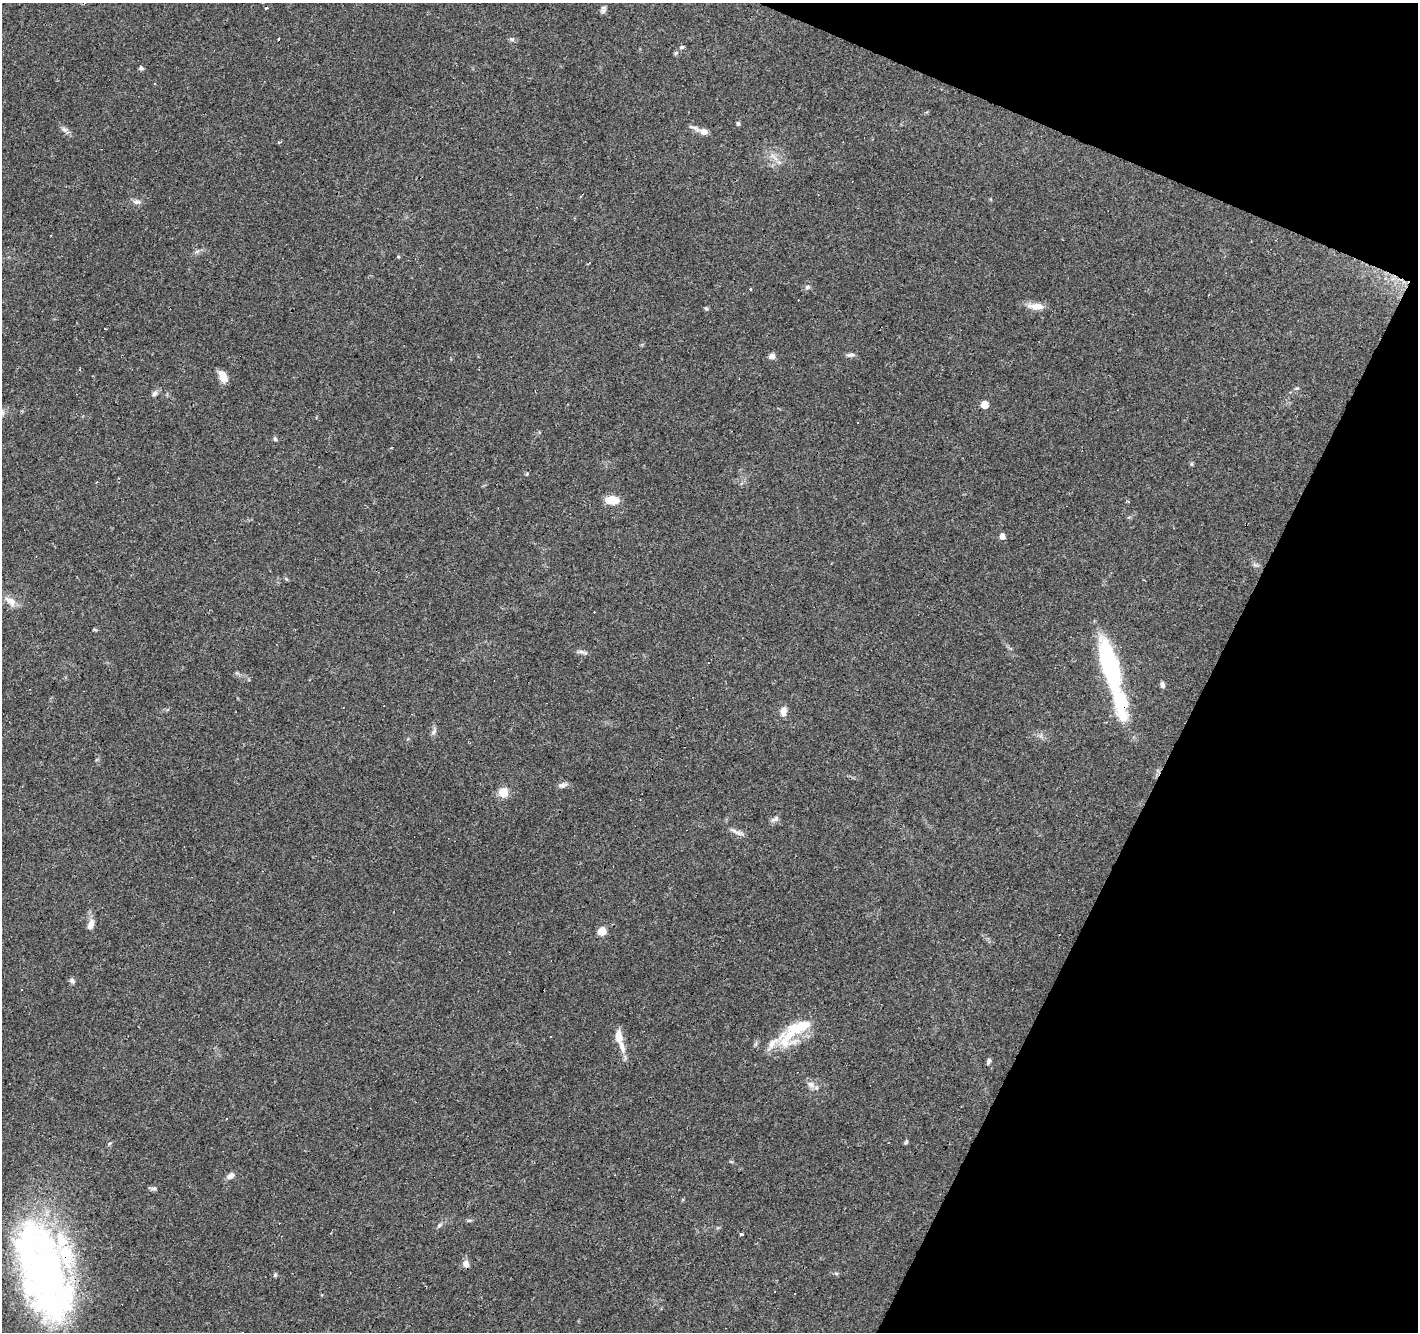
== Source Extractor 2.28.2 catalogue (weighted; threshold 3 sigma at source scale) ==
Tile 8 of 4 x 4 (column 4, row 2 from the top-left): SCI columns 4251-5666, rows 2859-4188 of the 5670 x 5783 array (HDU 1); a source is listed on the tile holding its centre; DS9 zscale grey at full resolution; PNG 1420 x 1334 px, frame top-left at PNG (2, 3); no overlay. Shown black and unused: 20% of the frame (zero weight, under 3 of 4 exposures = <1% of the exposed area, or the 3 px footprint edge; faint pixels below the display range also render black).
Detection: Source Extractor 2.28.2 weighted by HDU 2 'WHT'; one run over the whole footprint, this tile lists its part. Background 0.0903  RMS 0.0053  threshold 0.0239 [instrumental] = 3 sigma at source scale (4.5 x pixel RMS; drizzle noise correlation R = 1.50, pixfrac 1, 0.0396/0.0396 arcsec/px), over >= 5 px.
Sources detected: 77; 2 inside a brighter object's white glare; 15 cosmic-ray / hot-pixel residue — not listed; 6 inside a brighter listed object's ellipse — not listed separately; the other 54 listed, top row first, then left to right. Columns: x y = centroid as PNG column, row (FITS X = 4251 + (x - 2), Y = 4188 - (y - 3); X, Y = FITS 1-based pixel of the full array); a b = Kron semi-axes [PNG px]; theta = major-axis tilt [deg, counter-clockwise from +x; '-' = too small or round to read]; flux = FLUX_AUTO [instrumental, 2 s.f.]
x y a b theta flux
266 8 3 3 - 4.2
603 9 12 6 76 1.6
512 39 7 5 -20 1.1
682 47 6 4 27 0.9
676 53 6 5 - 0.88
141 68 6 5 - 1
154 83 3 3 - 0.42
738 123 5 4 - 0.9
703 132 10 8 -37 3.1
279 142 3 3 - 1.4
843 142 2 2 - 0.28
137 202 12 6 -9 1.9
807 287 7 5 17 1.2
750 289 3 3 - 1.6
1036 306 21 8 -4 5.3
706 308 6 4 -29 0.74
105 328 3 2 - 0.56
850 355 12 5 7 1.5
772 356 8 7 - 2.1
223 376 14 8 -63 5.1
154 394 9 6 50 1.7
984 405 5 5 - 8.8
857 423 3 3 - 1.2
275 439 5 5 - 0.87
612 500 14 8 -2 8.2
1002 536 5 4 - 3.7
831 563 2 2 - 0.47
10 601 16 8 -33 5
582 652 7 4 -18 1.3
1110 665 57 15 -74 72
1162 685 8 5 -71 1.3
783 711 11 8 83 3.4
433 732 8 5 62 1.5
562 785 12 7 6 2
503 792 10 10 - 7
775 818 12 5 26 1.6
734 831 14 5 -29 2.4
91 924 14 8 70 3.2
602 931 5 5 - 16
72 981 8 6 -51 1.4
785 1042 29 24 89 16
622 1046 22 8 -75 5.2
989 1061 7 5 60 1.3
811 1084 11 8 -33 2.7
906 1142 7 4 46 0.69
110 1143 5 4 - 0.68
231 1176 10 7 35 2.3
154 1188 9 4 1 1.1
439 1225 7 5 44 1
741 1234 3 3 - 5.6
466 1264 10 8 -79 2.5
44 1269 95 47 -73 270
275 1275 6 4 75 0.94
243 1332 3 3 - 2.8
Overlapping masked pixels (flux is a lower limit): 1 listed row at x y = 44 1269
Isophote crosses this tile's border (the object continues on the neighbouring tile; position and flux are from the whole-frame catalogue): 1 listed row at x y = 243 1332